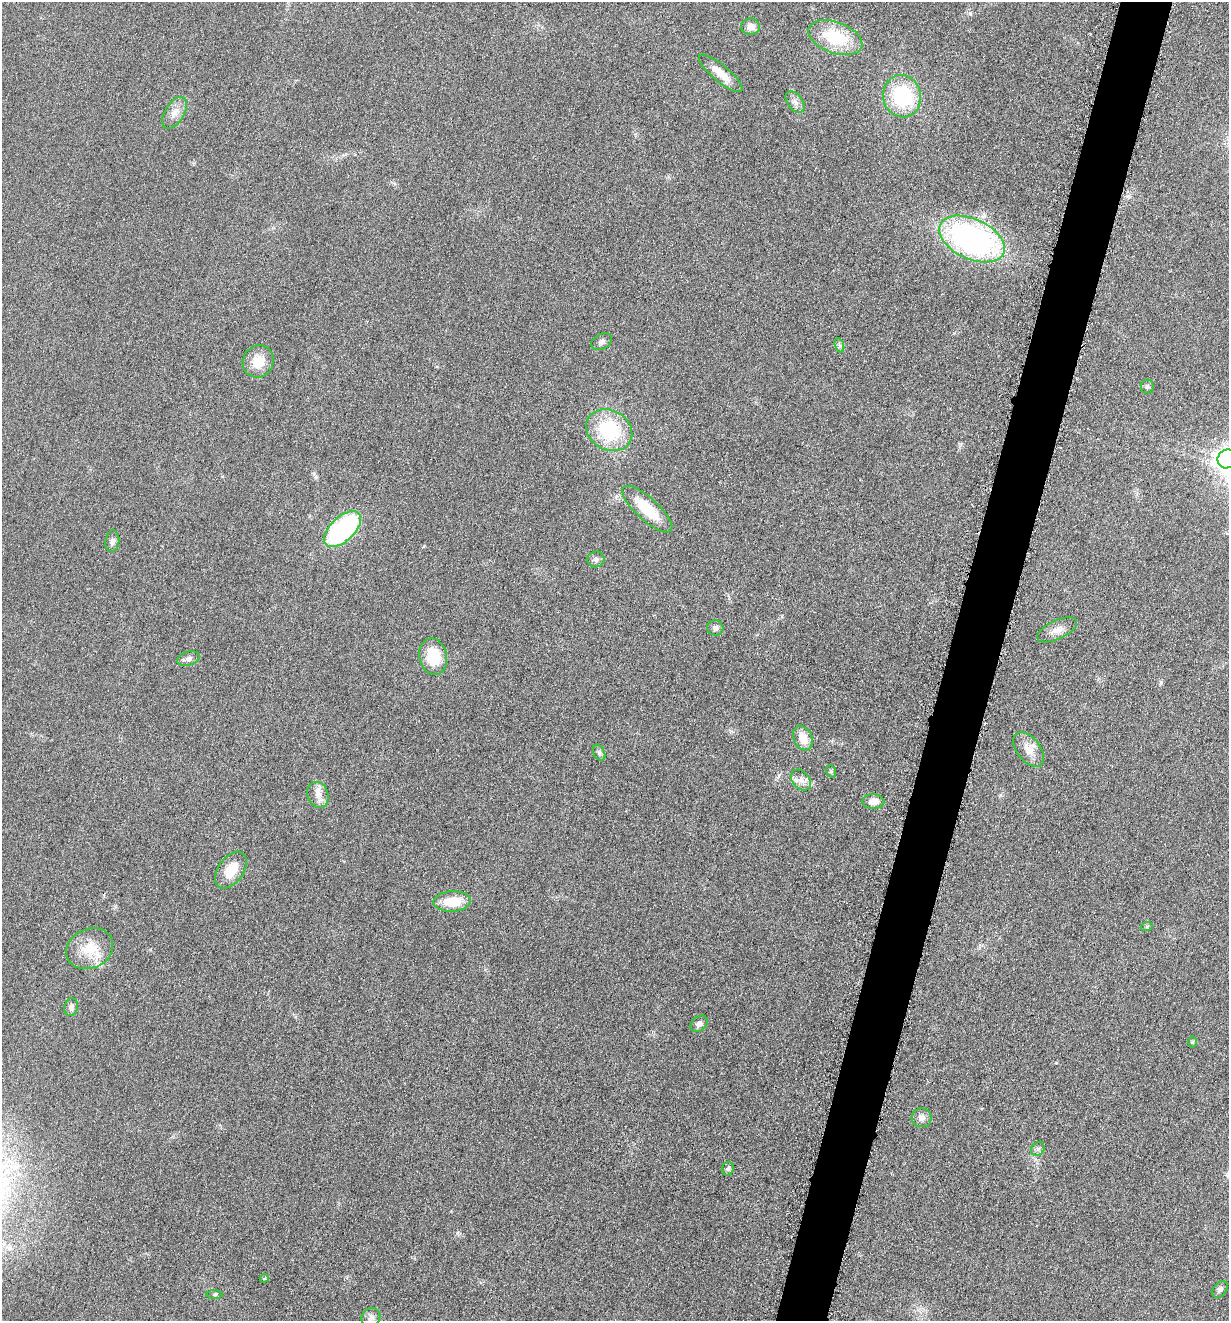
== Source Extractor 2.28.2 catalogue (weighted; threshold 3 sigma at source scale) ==
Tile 10 of 4 x 4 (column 2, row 3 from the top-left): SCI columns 1504-2730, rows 1332-2650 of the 5322 x 5306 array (HDU 1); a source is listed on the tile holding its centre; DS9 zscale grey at full resolution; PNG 1231 x 1323 px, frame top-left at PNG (2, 2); each listed source drawn as its Kron ellipse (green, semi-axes under 4 px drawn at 4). Shown black and unused: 4% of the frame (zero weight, under 3 of 6 exposures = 2% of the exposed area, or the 3 px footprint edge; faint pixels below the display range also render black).
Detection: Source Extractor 2.28.2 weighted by HDU 2 'WHT'; one run over the whole footprint, this tile lists its part. Background 0.0753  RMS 0.0097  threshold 0.0395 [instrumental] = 3 sigma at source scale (4.09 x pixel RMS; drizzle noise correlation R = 1.36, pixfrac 0.8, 0.05/0.05 arcsec/px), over >= 5 px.
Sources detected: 42; all 42 listed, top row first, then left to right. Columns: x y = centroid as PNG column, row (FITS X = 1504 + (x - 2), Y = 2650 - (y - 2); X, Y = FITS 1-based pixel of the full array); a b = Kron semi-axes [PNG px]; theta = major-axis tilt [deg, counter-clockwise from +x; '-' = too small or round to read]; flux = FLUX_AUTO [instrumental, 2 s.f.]
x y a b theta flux
750 27 9 8 - 5.7
835 38 28 15 -20 43
721 73 27 8 -40 12
902 96 21 19 -79 62
795 102 12 7 -53 4.3
175 113 18 9 58 8.1
972 239 35 20 -25 240
602 342 11 7 28 3.2
839 345 7 4 -70 2.2
258 361 16 15 - 16
1147 386 7 6 - 2.1
609 430 24 19 -30 58
1227 459 10 9 - 530
647 509 32 11 -42 33
342 529 23 12 44 110
112 541 11 7 82 3.4
596 559 8 8 - 2.9
715 628 8 7 - 3.2
1057 630 22 9 25 7.9
433 657 18 13 -78 27
188 659 11 7 16 3.2
803 738 13 9 -66 13
1029 749 20 11 -51 11
599 753 8 5 -64 2
831 771 6 4 -70 1.4
801 780 12 8 -52 6.3
318 795 13 10 -70 7.8
873 802 11 7 1 7.7
231 870 21 12 54 17
452 901 19 10 2 22
1147 926 6 4 19 1.3
90 949 24 19 25 25
71 1007 9 6 80 3.6
699 1024 9 7 43 4.1
1193 1042 6 4 89 1
922 1118 10 9 - 5.1
1038 1149 7 6 - 2.3
728 1169 7 6 - 2
264 1278 4 3 - 1.1
1220 1289 9 6 51 2.9
215 1295 8 4 1 1.3
371 1317 10 8 39 4
Isophote crosses this tile's border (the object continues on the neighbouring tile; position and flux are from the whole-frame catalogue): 1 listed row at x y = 1227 459
Unlisted compact peaks at least as high as the median listed source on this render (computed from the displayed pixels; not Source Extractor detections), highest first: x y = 1161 682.